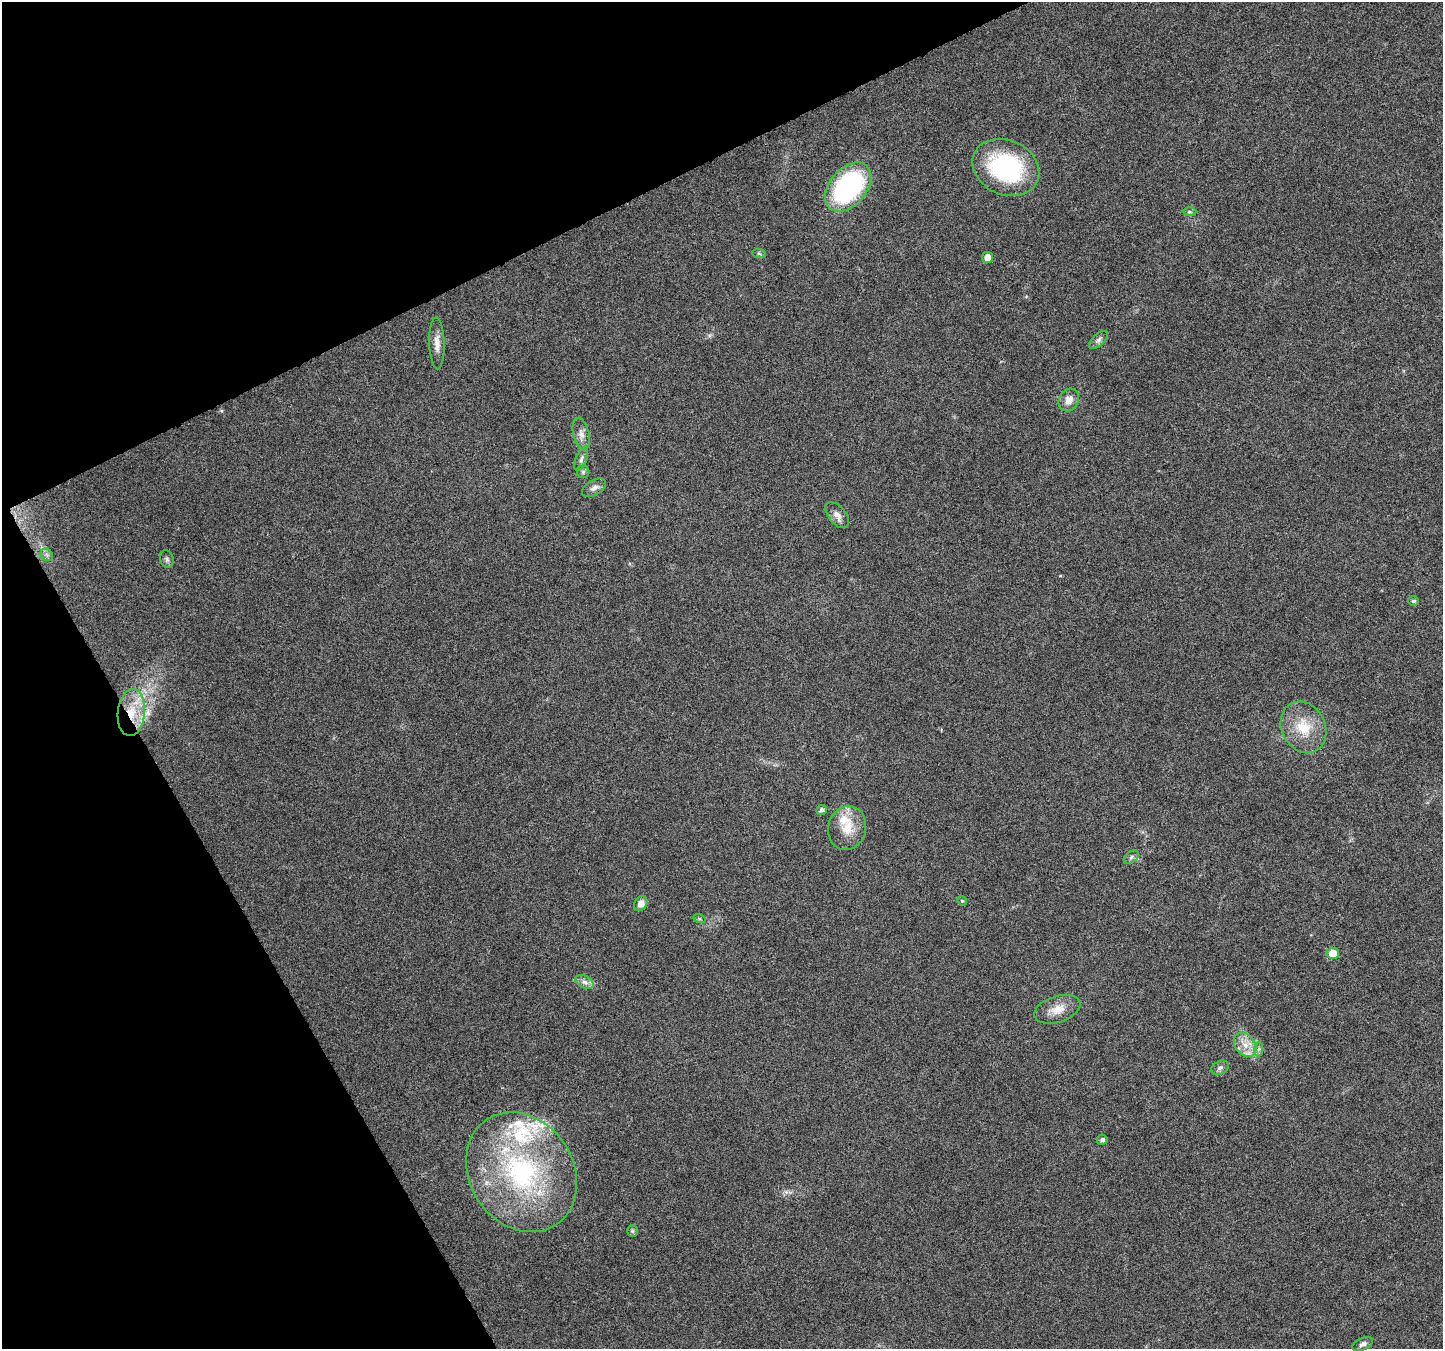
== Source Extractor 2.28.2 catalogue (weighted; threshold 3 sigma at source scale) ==
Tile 5 of 4 x 4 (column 1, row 2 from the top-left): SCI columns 4-1444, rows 2855-4201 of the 5767 x 5649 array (HDU 1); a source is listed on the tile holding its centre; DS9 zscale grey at full resolution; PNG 1445 x 1351 px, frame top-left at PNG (2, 2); each listed source drawn as its Kron ellipse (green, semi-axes under 4 px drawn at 4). Shown black and unused: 24% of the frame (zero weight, under 4 of 8 exposures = <1% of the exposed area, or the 3 px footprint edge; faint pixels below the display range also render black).
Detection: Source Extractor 2.28.2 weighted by HDU 2 'WHT'; one run over the whole footprint, this tile lists its part. Background 0.0378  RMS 0.0028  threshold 0.0113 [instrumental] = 3 sigma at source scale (4.09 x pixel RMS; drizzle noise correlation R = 1.36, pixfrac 0.8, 0.0396/0.0396 arcsec/px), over >= 5 px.
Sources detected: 40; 6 inside a brighter listed object's ellipse — not listed separately; the other 34 listed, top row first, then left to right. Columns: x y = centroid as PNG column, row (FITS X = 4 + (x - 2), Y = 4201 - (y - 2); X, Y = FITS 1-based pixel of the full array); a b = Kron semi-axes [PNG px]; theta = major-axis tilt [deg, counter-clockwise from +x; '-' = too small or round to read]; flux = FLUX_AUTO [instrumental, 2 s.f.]
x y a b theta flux
1006 167 35 27 -25 29
848 187 28 18 49 38
1189 212 7 3 0 0.37
759 254 7 4 -2 0.49
988 257 5 5 - 2.2
1098 340 12 6 43 0.9
437 343 26 7 -88 2.3
1069 400 12 9 61 2.2
581 434 16 8 -75 1.7
581 459 13 5 68 0.88
583 472 6 6 - 0.53
594 488 13 7 30 1.3
837 515 15 8 -50 1.7
47 555 7 5 -46 0.68
167 559 9 6 -73 0.74
1413 601 5 5 - 0.57
131 712 23 13 84 7.4
1303 727 27 21 -62 8.3
821 810 5 5 - 0.81
847 828 22 19 75 5.8
1131 857 8 5 37 0.66
962 901 5 4 - 0.36
641 903 8 6 56 1.6
699 918 6 4 -20 0.35
1333 953 6 5 - 4.3
584 982 10 6 -27 1.1
1057 1009 24 13 18 3.6
1245 1045 13 10 -50 2.8
1258 1049 7 4 88 0.64
1220 1068 9 6 28 0.75
1102 1140 5 5 - 0.59
521 1172 63 52 -56 53
632 1231 6 5 - 0.45
1363 1344 11 5 26 0.86
Overlapping masked pixels (flux is a lower limit): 1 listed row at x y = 131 712